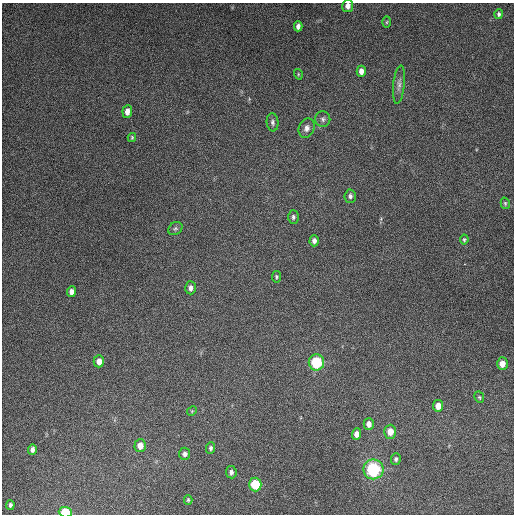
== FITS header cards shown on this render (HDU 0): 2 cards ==
NAXIS1  =                  512
NAXIS2  =                  512

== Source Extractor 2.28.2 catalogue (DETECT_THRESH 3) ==
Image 512 x 512 px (HDU 0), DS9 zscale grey, 1 PNG px = 1 image px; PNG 516 x 516 px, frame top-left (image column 1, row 512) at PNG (2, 3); each listed source drawn as its Kron ellipse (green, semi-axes under 4 px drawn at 4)
Background 4800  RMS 310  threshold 917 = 3 sigma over >= 5 px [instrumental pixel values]
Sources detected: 41; all 41 listed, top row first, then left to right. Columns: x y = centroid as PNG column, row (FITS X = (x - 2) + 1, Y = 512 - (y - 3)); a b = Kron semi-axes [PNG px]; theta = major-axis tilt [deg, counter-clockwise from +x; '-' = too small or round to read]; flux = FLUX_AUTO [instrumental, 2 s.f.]
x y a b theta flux
348 6 6 5 - 1.0e+05
499 14 5 4 - 4.3e+04
387 22 5 3 - 2.4e+04
298 26 5 4 - 8.0e+04
361 71 5 4 - 1.2e+05
298 74 5 3 - 2.1e+04
399 84 19 5 84 1.1e+05
127 111 6 5 - 1.5e+05
323 119 8 7 - 6.5e+04
273 122 9 6 -84 5.7e+04
307 128 10 7 67 1.0e+05
132 137 4 3 - 2.6e+04
350 196 6 5 - 6.4e+04
505 203 6 4 -75 2.9e+04
293 217 7 5 -90 5.1e+04
175 228 7 6 - 4.5e+04
464 239 5 4 - 3.0e+04
314 241 5 4 - 8.3e+04
276 277 6 4 83 3.2e+04
190 288 6 5 - 9.1e+04
71 292 5 4 - 1.0e+05
99 361 6 5 - 1.4e+05
316 362 8 7 - 1.1e+06
502 364 6 5 - 1.7e+05
479 397 6 4 -63 2.8e+04
438 406 6 5 - 1.8e+05
192 411 5 4 - 2.0e+04
369 424 6 5 - 1.2e+05
390 432 7 6 - 2.4e+05
357 434 6 4 87 1.2e+05
140 446 6 5 - 1.8e+05
211 448 6 4 87 5.0e+04
32 449 5 4 - 7.3e+04
185 454 6 5 - 6.9e+04
396 459 6 5 - 4.5e+04
373 469 10 10 - 1.7e+06
231 472 6 5 - 6.5e+04
255 484 7 6 - 6.9e+05
188 500 5 4 - 3.1e+04
10 505 5 4 - 4.5e+04
65 512 6 5 - 6.2e+05
At the frame edge (FLAGS 8, measured only in part): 2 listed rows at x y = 348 6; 65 512